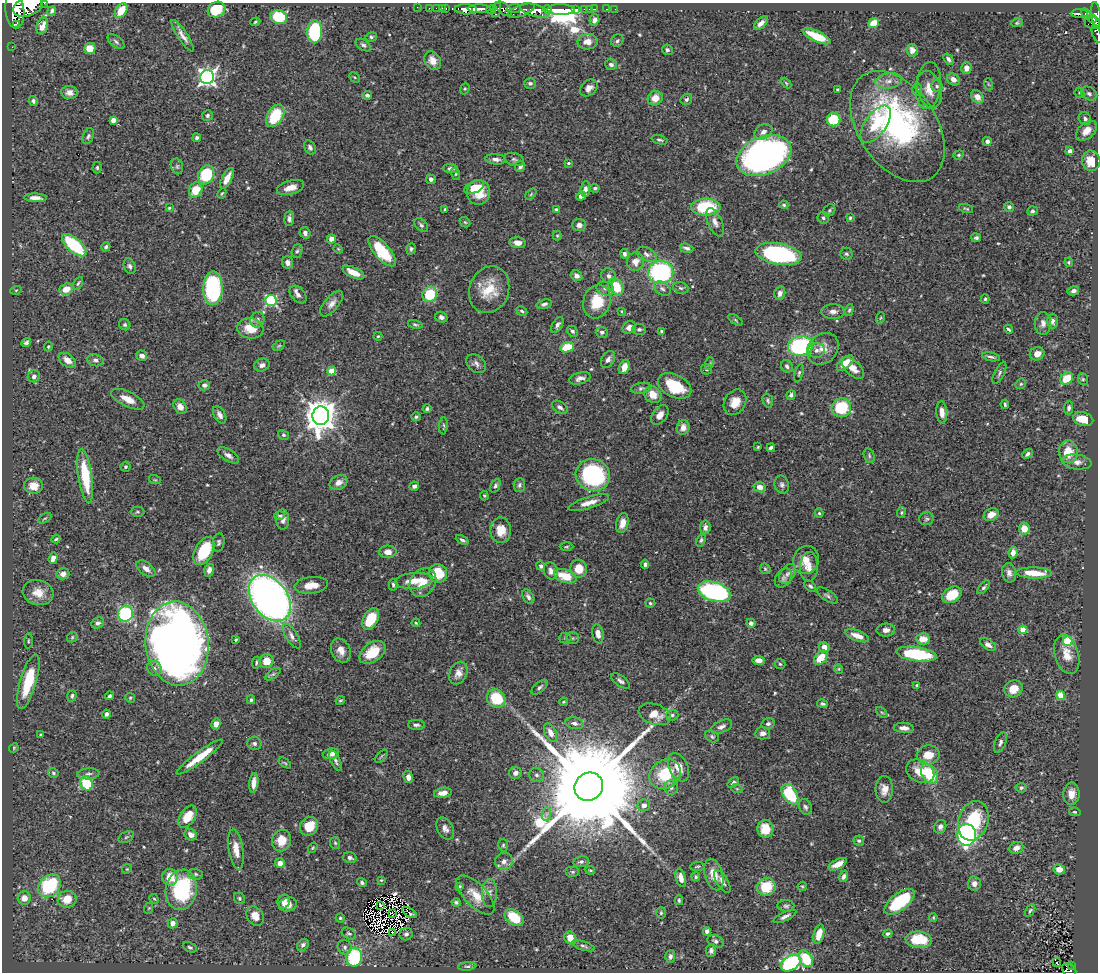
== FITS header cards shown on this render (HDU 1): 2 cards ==
NAXIS1  =                 1096
NAXIS2  =                  970

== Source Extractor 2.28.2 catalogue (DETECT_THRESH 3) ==
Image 1096 x 970 px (HDU 1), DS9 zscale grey, 1 PNG px = 1 image px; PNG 1100 x 974 px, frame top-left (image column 1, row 970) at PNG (2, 3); each listed source drawn as its Kron ellipse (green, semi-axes under 4 px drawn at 4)
Background 0.497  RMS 0.021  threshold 0.0635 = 3 sigma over >= 5 px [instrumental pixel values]
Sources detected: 556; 7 with non-positive FLUX_AUTO (blend fragments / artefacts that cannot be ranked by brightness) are neither listed nor drawn; of the other 549, the 500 brightest by FLUX_AUTO listed and drawn (49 fainter detections omitted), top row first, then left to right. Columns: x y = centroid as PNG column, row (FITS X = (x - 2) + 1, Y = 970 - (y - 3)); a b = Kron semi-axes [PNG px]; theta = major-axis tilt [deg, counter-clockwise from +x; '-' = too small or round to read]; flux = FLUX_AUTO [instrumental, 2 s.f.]
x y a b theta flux
44 3 2 2 - 23
28 6 15 9 21 3800
417 7 3 2 - 2
429 8 2 2 - 7
436 8 2 2 - 9.5
442 8 2 2 - 10
446 8 3 2 - 18
514 8 7 4 6 280
466 9 11 5 -2 1400
479 9 11 4 0 1100
503 9 9 5 -38 350
547 9 4 3 - 310
585 9 3 3 - 33
590 9 3 2 - 7.6
595 9 2 2 - 8
607 9 3 2 - 6.6
615 9 2 2 - 5.1
15 10 18 9 -84 3900
216 10 9 7 28 55
491 10 5 4 - 170
496 10 7 4 72 330
535 10 15 6 -16 2100
561 10 13 5 -1 10000
576 10 4 3 - 110
52 11 5 3 - 3.2
121 11 8 5 55 30
521 11 14 5 20 690
1080 13 8 3 -1 140
1086 14 6 3 -66 84
1096 16 13 4 -84 370
279 17 8 7 - 57
1092 19 4 3 - 88
594 20 6 5 - 6
255 22 5 3 - 1.8
761 23 8 4 45 7.8
874 23 5 4 - 26
1017 23 6 4 8 1.8
1092 23 8 6 -9 290
16 24 2 2 - 12000
42 26 9 5 70 8.8
315 32 11 7 88 130
1097 34 9 3 -70 37
183 36 19 5 -56 9.1
817 36 15 5 -25 43
371 37 6 4 12 2.3
617 41 6 5 - 3.2
116 42 10 5 -38 3.8
588 42 10 8 1 14
363 45 8 5 -33 3.5
12 47 2 2 - 6.9
90 49 5 5 - 19
667 50 5 5 - 3.3
912 50 6 5 - 8.4
948 59 6 4 -55 4.4
433 61 10 7 -58 13
611 64 6 5 - 4.6
966 68 6 5 - 10
207 77 7 7 - 570
355 77 6 4 -46 1.7
953 79 7 5 -34 8
888 81 13 7 8 11
530 83 6 5 - 3.3
786 83 6 3 -46 1.8
988 84 6 3 -71 1.6
928 85 23 12 83 17
937 86 6 5 - 3.3
589 88 10 7 42 9
465 89 6 4 69 2
930 89 19 12 -74 19
837 90 3 3 - 1.7
917 90 6 5 - 2.6
69 92 8 6 -6 7.5
1079 93 5 4 - 1.8
1089 94 8 6 -26 4.9
367 95 4 4 - 4
977 97 7 5 -46 11
655 98 7 7 - 17
686 99 6 5 - 3.2
33 101 5 4 - 3.4
207 115 5 5 - 3.4
275 116 12 7 59 55
1085 118 7 6 - 4
833 119 7 7 - 67
113 120 4 4 - 13
876 124 21 10 55 39
897 127 62 39 -56 350
1087 131 12 8 42 14
763 132 10 7 31 7.7
88 136 8 5 68 3.4
197 138 4 3 - 2.9
659 140 8 4 -18 3.1
987 141 4 4 - 4.3
310 147 7 5 -58 4.1
1070 151 4 4 - 11
764 155 29 19 23 620
959 155 5 4 - 2
496 159 10 5 -5 5.5
514 159 10 6 -18 3.7
1091 161 10 9 - 25
568 163 3 3 - 2.3
177 166 8 6 -76 3.4
520 166 5 5 - 5.6
97 168 6 4 89 2.6
451 169 7 4 -2 4.5
456 174 6 4 -75 1.8
206 175 10 8 63 82
227 178 11 5 63 15
431 179 5 4 - 5
474 187 10 5 26 18
290 188 14 7 16 16
595 188 4 4 - 2.5
585 189 7 5 84 5.5
196 190 8 6 61 30
478 192 12 12 - 31
222 193 5 3 - 1.6
531 194 7 4 46 2.2
581 196 5 4 - 8.3
35 198 11 4 -2 8.2
784 205 4 4 - 2.5
706 207 15 8 0 81
1009 207 5 5 - 4.4
169 208 4 4 - 1.7
445 209 3 3 - 1.6
966 209 7 3 -18 2.1
556 210 4 3 - 4.8
829 210 7 5 49 2.7
1032 211 5 4 - 3.2
289 218 8 5 86 5
823 218 6 5 - 3.1
850 218 4 3 - 1.9
465 222 6 4 -43 1.9
715 222 15 7 -66 9.5
421 225 8 5 -48 3.7
579 225 7 6 - 6.4
305 233 6 5 - 5.3
557 236 5 4 - 1.7
976 238 5 4 - 2.8
331 239 4 4 - 7.8
518 243 8 5 -6 10
74 245 15 7 -40 99
106 247 5 4 - 4.2
687 248 7 3 -17 3.5
338 249 5 4 - 1.5
411 249 6 4 71 3
297 251 7 5 72 2.9
382 251 19 8 -49 63
624 254 5 4 - 4.1
647 254 10 6 -24 5.9
778 254 23 10 -10 240
846 254 6 6 - 3.2
635 261 9 8 - 11
288 262 6 5 - 5.5
1069 262 4 4 - 1.7
130 266 8 5 -70 4.6
353 272 12 5 -26 19
661 272 12 11 - 190
576 276 6 5 - 5.7
609 276 8 6 -48 6.2
78 283 7 3 64 2.2
616 287 9 7 -58 40
213 288 17 9 88 150
605 288 9 6 -20 6
681 288 8 5 -17 3.4
66 289 7 5 19 16
662 289 9 6 -34 4.9
16 290 5 3 - 1.5
489 290 24 19 70 41
1073 291 6 4 15 5
780 293 7 5 76 7.4
430 294 8 7 - 60
298 295 10 7 -48 7
985 299 4 4 - 2.2
271 301 5 5 - 180
597 302 17 13 73 43
332 303 15 7 50 8.9
544 304 8 4 16 4.1
849 310 6 4 72 2.2
522 311 6 4 -28 2.3
621 311 4 3 - 1.5
833 311 12 7 0 7.1
441 317 6 5 - 5.1
880 318 6 3 70 1.8
257 320 8 7 - 5.3
735 320 8 4 -34 2.4
1053 321 7 5 -89 5.6
1043 323 11 8 89 7.7
415 324 7 3 -14 2.4
125 325 6 5 - 2.7
557 325 9 5 58 4.5
629 327 7 6 - 8.5
250 328 13 10 -6 26
639 329 7 5 2 3.6
1008 329 5 3 - 2.6
572 331 6 5 - 3
662 331 4 4 - 3.3
602 332 6 5 - 4.2
378 336 4 4 - 1.7
26 342 5 4 - 3.5
48 346 5 4 - 1.5
279 346 6 4 29 2
800 346 12 9 10 190
567 347 7 5 20 35
823 349 17 14 44 18
816 350 8 7 - 6.8
1037 354 7 6 - 11
142 356 5 4 - 6.8
991 357 9 3 -11 3.8
608 359 9 6 58 6.6
67 360 9 6 -35 11
95 360 8 6 -11 4.4
710 363 6 4 72 2.1
845 363 10 5 41 20
476 364 11 8 -41 6
262 365 8 6 19 5.8
787 366 6 5 - 4.6
624 367 7 5 69 11
853 368 14 7 -42 13
707 369 5 5 - 2.8
332 371 4 4 - 40
799 373 9 4 76 2.8
999 373 12 5 64 4.5
34 376 6 6 - 4.6
580 378 11 5 15 6.5
1067 378 7 5 38 32
1083 379 6 5 - 2.4
1021 384 5 4 - 2.2
204 385 6 5 - 4.7
675 386 18 11 -26 58
641 388 10 5 9 3.7
653 395 9 8 - 16
791 395 5 4 - 3.2
128 399 18 7 -26 18
768 401 7 5 -72 2.9
735 402 13 10 57 19
1005 404 4 3 - 2.6
180 407 8 6 -54 9.4
560 407 8 5 -33 4.7
841 408 10 9 - 72
1069 408 7 4 82 4.5
427 409 4 4 - 2.6
942 412 11 5 -86 9.4
220 415 9 5 -61 5.9
660 415 11 7 53 11
321 416 9 8 - 2800
416 417 5 4 - 2.3
1083 419 10 6 -15 24
443 426 8 3 85 1.9
683 427 7 6 - 9.9
284 435 5 4 - 2.3
758 447 4 3 - 1.5
771 448 4 3 - 3.6
1068 452 11 9 -85 25
1028 454 6 4 43 3.5
228 455 12 6 -32 6.8
869 456 7 5 -72 3.1
1077 462 15 7 -6 8.6
126 467 5 5 - 2
593 475 17 15 -19 190
85 476 27 7 -82 65
155 480 6 3 -18 1.6
338 483 9 7 25 9
519 485 7 6 - 3.4
782 485 9 7 -71 4.6
33 486 9 8 - 17
414 486 5 4 - 4.4
495 486 7 4 64 3.3
760 487 6 5 - 12
484 496 5 4 - 1.7
589 503 21 6 17 14
138 512 7 5 0 2.3
819 513 4 4 - 2.2
901 513 5 3 - 1.6
991 515 8 6 29 13
279 516 5 4 - 1.9
45 518 7 3 29 1.8
926 519 7 6 - 3.1
283 520 10 6 -89 7.4
622 523 10 6 77 11
705 527 7 5 81 6
1024 529 6 5 - 18
501 530 13 10 -88 22
56 539 4 3 - 2.2
462 540 7 3 -27 3.2
701 540 7 4 68 2.6
219 542 9 5 80 3
566 547 7 3 1 1.9
204 551 15 8 61 64
388 552 8 6 2 10
1013 552 6 4 80 7.8
53 558 6 4 72 8.3
806 560 14 12 68 16
645 564 4 4 - 4.2
541 566 5 4 - 3.1
809 567 15 9 88 13
146 569 11 6 -38 8.7
579 569 9 8 - 24
765 569 6 4 -46 2
209 570 6 4 73 7.3
551 571 8 7 - 7.6
438 573 9 9 - 43
1009 573 10 7 -78 6.8
1034 573 18 5 -1 38
63 574 6 5 - 7.9
787 574 11 7 56 7.7
565 576 12 6 -17 36
783 578 10 7 55 5.5
414 581 19 8 5 21
423 582 15 12 52 22
311 585 16 8 7 17
393 585 6 4 -88 2.5
810 586 7 4 -42 2.8
984 587 8 4 50 3.2
714 592 17 9 -17 260
38 593 15 12 -14 22
952 595 10 7 32 36
827 596 12 5 -33 4.2
528 597 8 5 -59 4.2
270 598 26 17 -52 1000
650 603 5 4 - 2
125 614 8 7 - 130
371 619 12 7 61 52
98 623 7 5 26 4.5
416 623 4 4 - 1.5
751 623 4 4 - 4.9
886 630 9 6 1 8.4
1023 630 4 4 - 31
598 634 10 5 -78 9.6
292 636 14 6 -57 7.5
857 636 13 5 -20 14
72 637 6 4 48 2
565 638 6 5 - 2.5
572 638 6 5 - 2.6
236 639 4 3 - 1.7
923 639 7 5 -5 16
28 641 7 3 86 1.7
1068 641 5 5 - 91
177 644 42 31 -84 1600
988 644 9 5 -33 7
824 647 5 5 - 9
341 650 13 9 -65 13
372 652 14 9 37 37
916 654 20 7 -7 100
1067 654 20 12 -74 20
821 658 8 5 49 26
759 660 6 4 -5 8.8
267 661 7 7 - 20
256 663 6 4 81 2.2
780 664 5 5 - 2.2
154 668 8 7 - 5.1
839 669 5 4 - 1.6
458 673 12 8 64 11
273 674 9 4 35 3.1
620 681 11 5 -36 4.7
28 682 28 8 74 56
917 685 3 3 - 2.1
539 687 10 5 39 3.7
1014 689 9 8 - 19
1060 695 4 4 - 38
72 696 6 4 71 2.8
110 696 5 4 - 2.7
130 698 5 4 - 1.8
496 698 10 8 -41 58
251 700 4 3 - 2.3
340 700 5 3 - 1.8
564 702 4 3 - 1.7
822 704 5 4 - 2.8
882 712 7 4 -43 1.8
106 714 4 4 - 4.1
655 714 16 10 -19 20
672 715 6 5 - 3.3
574 723 9 5 -12 6.5
216 724 5 4 - 8.7
768 724 6 5 - 3.9
416 725 8 5 0 3.6
721 727 11 6 23 6.2
904 728 10 5 -4 8.1
551 733 10 5 -64 13
763 733 7 6 - 7.4
41 735 4 3 - 2
712 736 7 5 -29 2.9
254 743 7 6 - 4
1000 743 11 5 69 5
14 748 5 4 - 1.5
331 754 8 5 12 9.5
928 755 11 9 11 23
381 756 8 3 45 1.9
200 757 28 5 37 35
336 761 11 4 -65 3.9
285 763 7 3 -35 1.8
678 767 15 9 -65 18
920 771 15 11 -28 23
53 773 5 4 - 2.4
515 773 6 6 - 6.9
88 774 11 5 4 4.9
665 774 16 14 35 60
929 774 11 7 -59 62
536 775 7 7 - 4.9
408 777 6 4 -81 8.3
87 783 7 6 - 56
254 783 10 4 83 10
733 783 6 4 37 3.4
589 787 15 13 38 63000
671 787 7 6 - 4.9
1021 788 5 5 - 3.3
737 789 5 3 - 1.5
884 789 13 9 -90 13
443 793 9 5 8 11
790 794 11 7 -59 79
1071 794 11 8 88 14
644 805 6 6 - 7.3
805 807 8 6 -64 4.1
1075 812 6 4 -12 1.8
547 814 7 4 89 3.9
188 817 12 7 56 30
973 821 20 14 72 88
309 826 10 8 53 31
940 827 7 6 - 4.6
445 828 12 7 -62 7.7
765 829 9 8 - 28
191 835 6 5 - 10
967 835 11 9 -86 300
126 837 8 5 26 3.1
281 840 11 9 71 23
859 841 5 5 - 3.1
335 843 6 5 - 2.2
503 845 6 5 - 2.3
313 848 6 4 55 1.6
1016 848 7 5 24 9.4
236 849 20 7 -81 17
350 858 7 5 -15 3.9
504 861 9 8 - 8.9
581 862 8 5 10 4
280 863 5 5 - 12
838 864 10 5 28 13
697 867 7 3 5 1.7
127 869 5 4 - 1.7
1059 869 6 5 - 13
590 870 5 4 - 1.7
573 872 7 5 0 2.9
196 874 7 5 -3 3
714 874 16 9 -74 18
844 876 6 4 71 4.8
170 877 8 7 - 25
696 877 4 4 - 2.1
681 878 9 5 -75 10
381 880 4 4 - 1.5
722 881 13 5 -58 5.5
362 882 5 4 - 3.5
974 884 7 6 - 7.9
49 886 13 10 45 100
460 886 3 3 - 1.6
802 886 5 4 - 1.6
766 887 9 9 - 44
181 890 20 15 80 140
489 893 14 7 88 7.6
475 895 25 11 -46 25
24 898 6 6 - 13
239 898 6 5 - 2.4
67 899 9 8 - 24
154 899 5 4 - 1.9
679 900 5 3 - 2.3
284 901 7 6 - 11
456 902 4 3 - 2.6
900 902 18 8 37 87
288 905 9 7 17 12
380 905 3 2 - 2.7
786 906 8 5 -5 3.6
149 908 6 3 71 1.6
1030 911 7 3 58 2.1
409 913 8 2 -31 2.6
661 913 5 4 - 2.2
393 914 4 3 - 1.7
255 916 10 8 -56 15
785 916 12 4 26 5.3
514 917 11 7 -37 41
933 917 4 3 - 1.7
340 918 4 4 - 2.3
172 923 5 4 - 8
707 931 4 4 - 6.3
392 933 3 3 - 2.7
349 934 7 5 -29 3.1
406 934 7 6 - 4.2
819 934 10 5 75 21
888 934 5 3 - 3
570 938 7 5 -51 19
919 940 13 8 -5 46
716 941 8 6 -23 4.2
303 945 7 5 46 4.5
583 946 12 4 -18 3.8
190 947 7 4 -23 2.7
345 947 7 7 - 4.5
711 951 6 5 - 3.7
670 956 6 5 - 5
354 957 9 8 - 110
806 959 9 6 -57 57
1057 962 4 2 - 4
791 963 11 7 31 210
1071 965 3 2 - 16
467 966 9 4 6 2.8
1069 970 8 6 -37 130
At the frame edge (FLAGS 8, measured only in part): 6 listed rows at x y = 44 3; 28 6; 15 10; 1096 16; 1097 34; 1069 970
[49 fainter detections neither listed nor drawn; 7 non-positive-flux detections neither listed nor drawn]